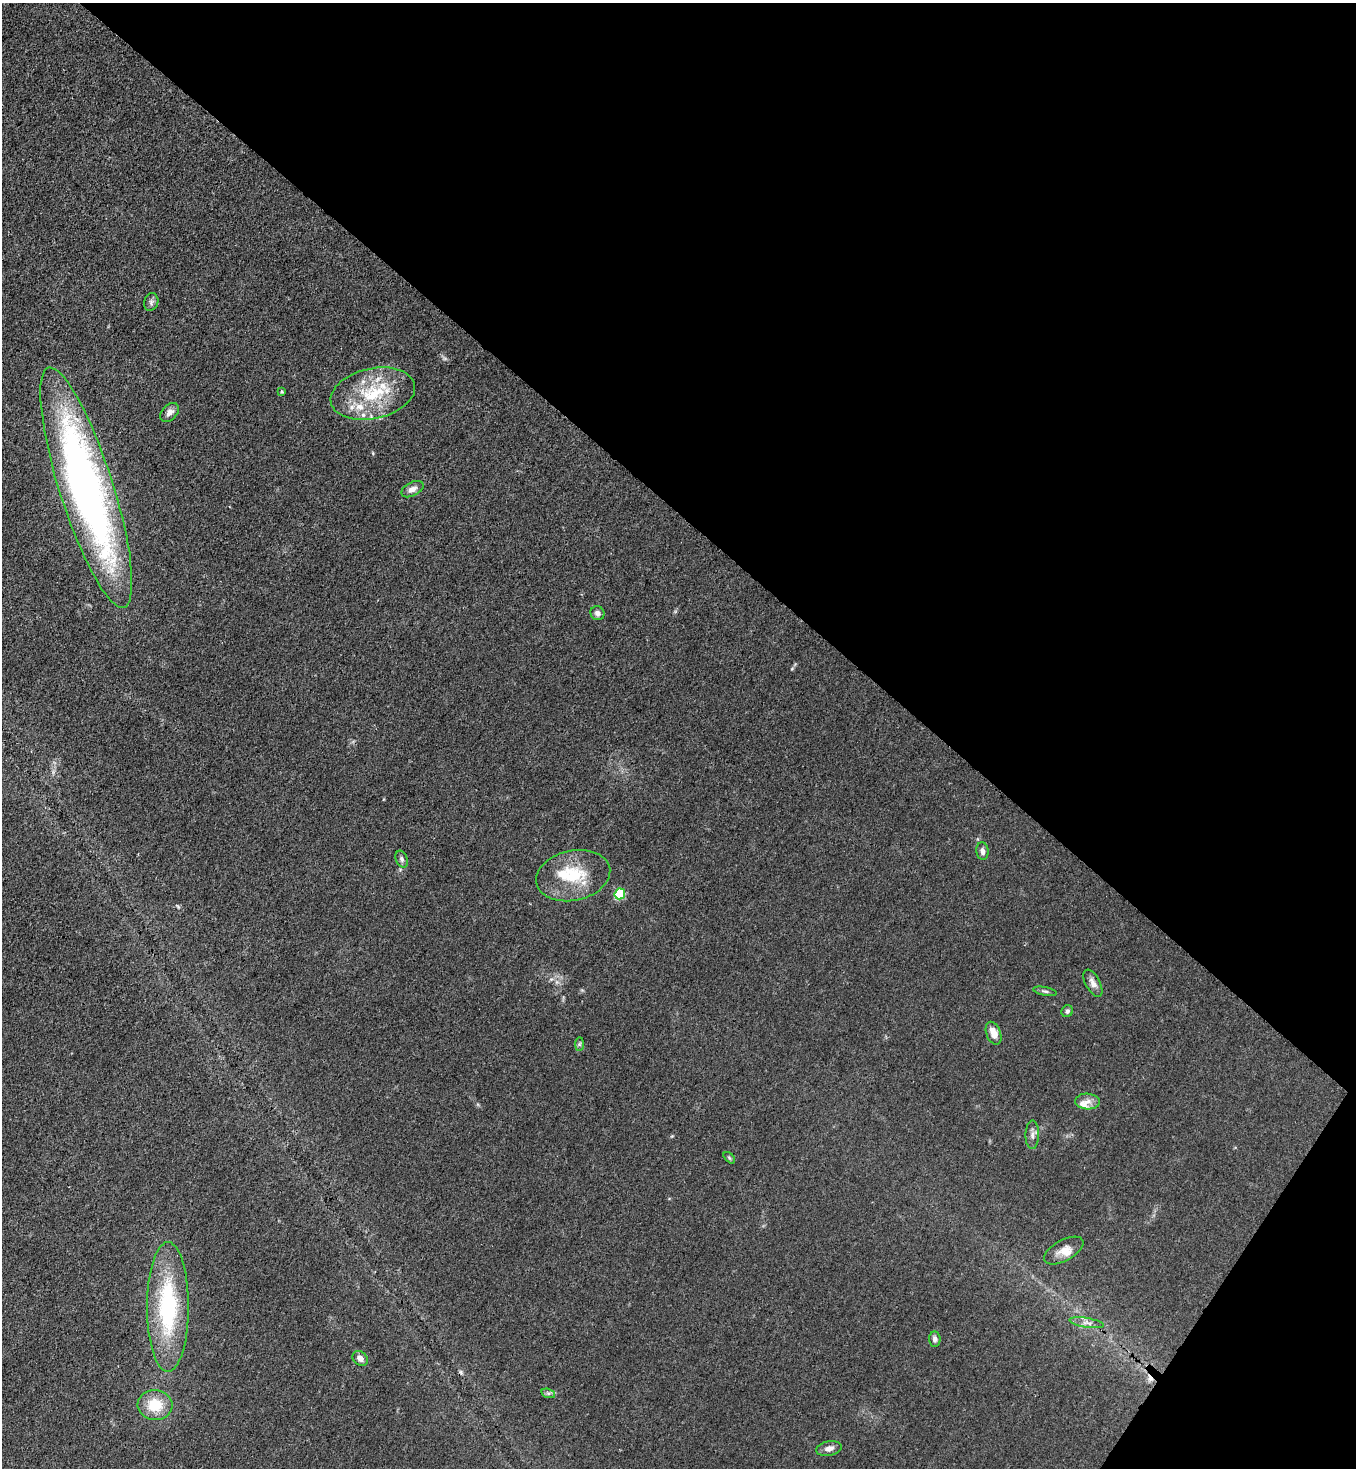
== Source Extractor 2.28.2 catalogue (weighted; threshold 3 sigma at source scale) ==
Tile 8 of 4 x 4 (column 4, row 2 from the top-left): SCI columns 4287-5640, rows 2992-4457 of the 6007 x 5985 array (HDU 1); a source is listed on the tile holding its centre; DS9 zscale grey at full resolution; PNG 1358 x 1470 px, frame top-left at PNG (2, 3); each listed source drawn as its Kron ellipse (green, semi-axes under 4 px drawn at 4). Shown black and unused: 38% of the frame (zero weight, under 3 of 4 exposures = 7% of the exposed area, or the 3 px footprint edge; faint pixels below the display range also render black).
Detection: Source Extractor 2.28.2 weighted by HDU 2 'WHT'; one run over the whole footprint, this tile lists its part. Background 0.0208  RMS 0.0028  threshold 0.0127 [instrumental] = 3 sigma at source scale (4.5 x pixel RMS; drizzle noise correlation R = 1.50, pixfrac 1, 0.05/0.05 arcsec/px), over >= 5 px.
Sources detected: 33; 2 cosmic-ray / hot-pixel residue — neither listed nor drawn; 4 inside a brighter listed object's ellipse — not listed separately; the other 27 listed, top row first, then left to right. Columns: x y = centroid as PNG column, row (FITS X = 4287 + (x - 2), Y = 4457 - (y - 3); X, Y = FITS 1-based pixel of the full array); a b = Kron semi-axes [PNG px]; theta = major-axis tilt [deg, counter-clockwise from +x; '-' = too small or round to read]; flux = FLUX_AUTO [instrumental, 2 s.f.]
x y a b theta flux
151 302 9 7 74 0.8
282 392 4 3 - 0.3
373 394 43 25 13 18
170 412 11 7 47 1.4
86 488 126 27 -72 160
412 489 12 7 27 1.6
597 613 7 7 - 1
982 851 8 6 -84 1.1
402 859 9 6 -69 0.75
573 876 37 25 13 13
620 894 5 5 - 21
1093 983 15 7 -62 1.7
1045 991 12 4 -11 0.64
1067 1011 6 5 - 0.62
994 1033 12 7 -69 3
579 1044 7 4 89 0.48
1087 1101 12 8 -3 1.8
1032 1135 14 6 89 1.4
729 1158 7 4 -45 0.41
1064 1251 21 10 29 3.2
168 1307 65 21 90 30
1087 1323 17 5 -9 1.5
935 1339 7 5 -86 0.93
360 1358 8 6 -38 1.5
548 1393 7 4 -17 0.56
155 1405 17 15 -4 7.3
829 1449 13 7 9 1.5